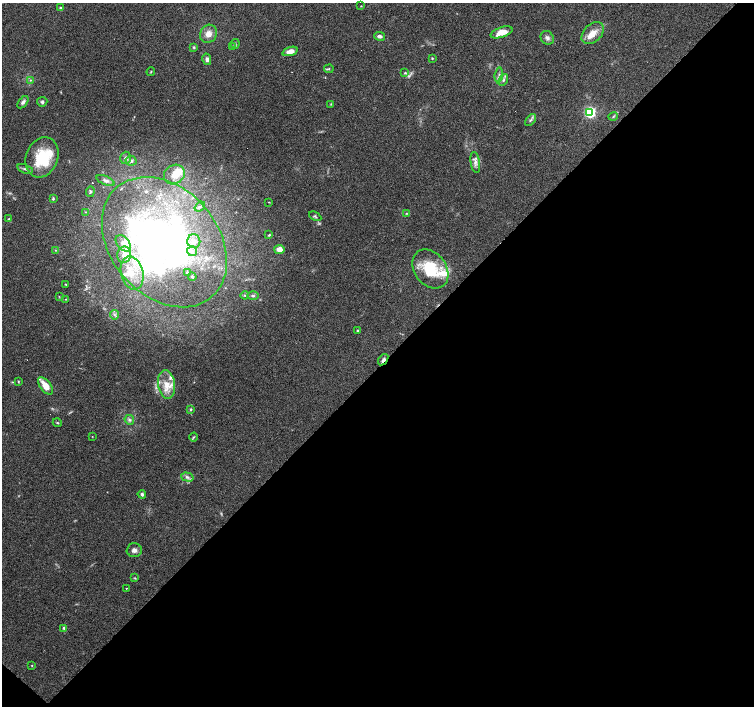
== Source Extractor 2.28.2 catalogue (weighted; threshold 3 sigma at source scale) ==
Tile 15 of 4 x 4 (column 3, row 4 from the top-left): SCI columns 3008-4510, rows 161-1568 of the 6017 x 6020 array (HDU 1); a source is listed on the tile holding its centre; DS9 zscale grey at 2 x 2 block average (1 PNG px = mean of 2 x 2 image px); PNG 756 x 708 px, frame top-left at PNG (2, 3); each listed source drawn as its Kron ellipse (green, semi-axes under 4 px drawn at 4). Shown black and unused: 49% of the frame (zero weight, under 3 of 6 exposures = <1% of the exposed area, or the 3 px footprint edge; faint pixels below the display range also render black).
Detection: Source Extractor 2.28.2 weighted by HDU 2 'WHT'; one run over the whole footprint, this tile lists its part. Background 0.0985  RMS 0.0045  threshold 0.0185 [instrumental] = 3 sigma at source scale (4.09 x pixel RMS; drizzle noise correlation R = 1.36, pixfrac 0.8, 0.0396/0.0396 arcsec/px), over >= 5 px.
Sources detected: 97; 1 too faint to see at this stretch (2 x 2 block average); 7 inside a brighter object's white glare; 3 cosmic-ray / hot-pixel residue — neither listed nor drawn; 11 inside a brighter listed object's ellipse — not listed separately; the other 75 listed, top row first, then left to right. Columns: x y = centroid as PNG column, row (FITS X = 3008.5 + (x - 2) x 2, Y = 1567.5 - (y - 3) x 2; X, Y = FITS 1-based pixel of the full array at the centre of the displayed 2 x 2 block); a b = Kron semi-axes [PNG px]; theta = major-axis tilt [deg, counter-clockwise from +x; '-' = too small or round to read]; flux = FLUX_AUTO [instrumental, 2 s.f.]
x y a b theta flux
361 6 3 2 - 0.59
60 8 4 3 - 0.85
502 32 11 5 19 14
593 33 13 8 43 12
208 34 9 8 - 8.3
379 36 6 4 -10 2.8
547 38 7 6 - 3.5
235 44 5 3 - 1.4
194 47 4 3 - 1.4
232 47 3 3 - 0.95
290 51 8 4 18 8.4
432 58 3 3 - 0.92
207 59 6 4 -78 3.3
329 69 4 3 - 1.2
151 72 4 2 - 0.8
405 73 4 3 - 1.2
499 75 7 2 83 1.6
30 80 3 2 - 0.69
503 80 6 4 60 2.2
23 102 7 4 53 3
42 102 5 4 - 2.1
331 104 3 2 - 0.65
590 112 4 4 - 140
613 116 5 2 - 1.3
531 120 7 3 48 2.1
42 157 21 16 69 41
125 158 6 5 - 3.2
131 161 6 4 -12 3.3
475 162 10 4 -82 5.2
25 169 8 3 -19 2.2
174 175 11 9 34 9.9
105 180 10 4 -23 3.5
90 192 5 4 - 1.7
53 199 4 3 - 1.3
269 202 2 2 - 6.3
200 207 6 2 38 1.4
86 212 3 2 - 0.6
406 213 3 2 - 0.78
315 216 6 3 -28 1.5
9 219 3 3 - 1.4
269 235 4 2 - 0.99
194 241 7 6 - 4.7
164 242 72 53 -49 380
123 243 9 6 -50 6.4
55 250 3 2 - 0.84
279 250 5 4 - 8.5
192 251 5 5 - 3.2
124 255 8 7 - 9.1
430 269 21 16 -53 43
132 273 17 11 -76 25
187 273 4 3 - 1.4
192 277 4 3 - 1.4
66 284 3 2 - 0.5
245 295 4 3 - 1.3
253 296 6 3 -1 1.8
59 297 3 2 - 0.51
66 299 3 2 - 0.55
114 315 5 2 - 1.7
357 331 4 3 - 0.95
383 360 6 3 53 3.2
18 382 4 2 - 0.79
167 384 14 8 -83 14
45 386 10 5 -53 14
191 410 4 3 - 1.3
129 420 5 4 - 2.5
57 423 4 3 - 1
92 436 3 2 - 0.38
193 437 4 3 - 1.2
187 477 6 4 -16 3
142 494 4 3 - 2.3
134 550 7 7 - 4.1
135 578 3 3 - 0.89
126 588 2 2 - 1.8
64 628 4 3 - 1.8
32 666 3 2 - 0.6
Overlapping masked pixels (flux is a lower limit): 1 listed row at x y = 383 360
Diffuse or blended objects may show on this block-average render without a row.